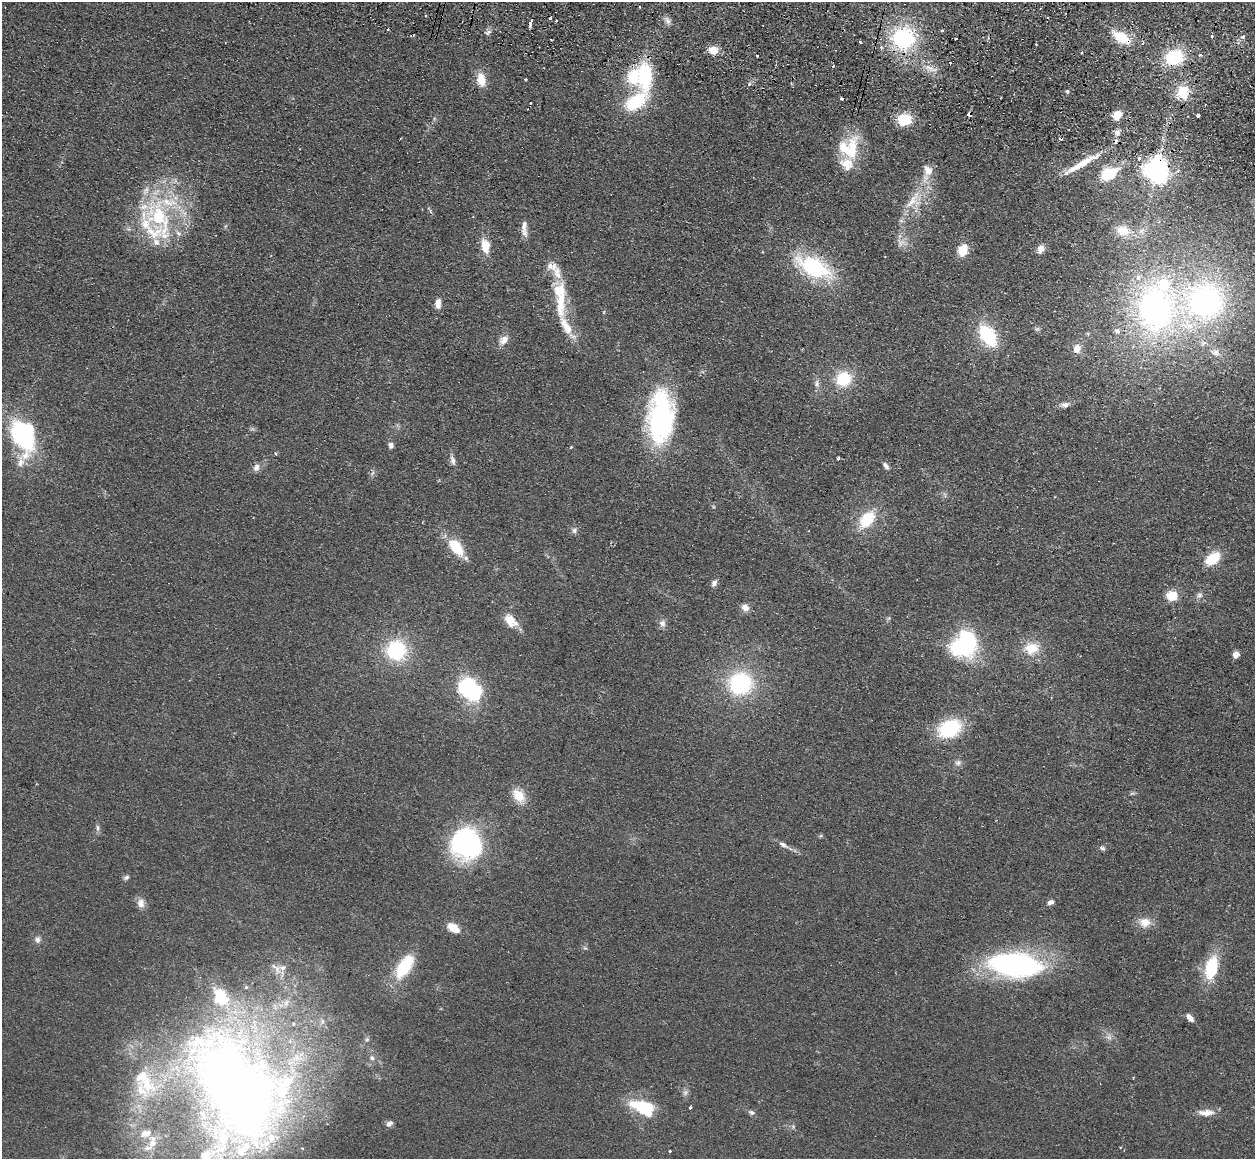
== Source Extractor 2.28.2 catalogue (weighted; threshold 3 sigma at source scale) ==
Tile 10 of 4 x 4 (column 2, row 3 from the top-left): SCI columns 1269-2521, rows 1494-2650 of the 5043 x 5143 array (HDU 1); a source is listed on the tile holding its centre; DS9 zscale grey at full resolution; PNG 1257 x 1161 px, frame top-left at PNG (2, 2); no overlay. Shown black and unused: <1% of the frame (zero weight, under 2 of 3 exposures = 3% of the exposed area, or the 3 px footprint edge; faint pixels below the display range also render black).
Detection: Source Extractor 2.28.2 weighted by HDU 2 'WHT'; one run over the whole footprint, this tile lists its part. Background 0.0726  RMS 0.0098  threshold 0.044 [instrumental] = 3 sigma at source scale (4.5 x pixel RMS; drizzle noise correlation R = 1.50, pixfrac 1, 0.05/0.05 arcsec/px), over >= 5 px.
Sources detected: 162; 1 too faint to see at this stretch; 3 inside a brighter object's white glare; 10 cosmic-ray / hot-pixel residue — not listed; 27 inside a brighter listed object's ellipse — not listed separately; the other 121 listed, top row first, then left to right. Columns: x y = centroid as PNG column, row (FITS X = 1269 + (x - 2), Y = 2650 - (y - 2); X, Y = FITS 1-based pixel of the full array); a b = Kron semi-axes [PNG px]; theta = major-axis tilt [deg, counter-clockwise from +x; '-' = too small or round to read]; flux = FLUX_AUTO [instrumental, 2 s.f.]
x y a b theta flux
639 7 3 2 - 1.5
668 21 9 7 -65 4.2
531 23 7 3 78 16
388 29 3 3 - 2.4
488 32 8 4 52 2.4
413 35 3 2 - 1.3
1243 36 5 5 - 3
1121 37 16 9 -32 38
1211 37 3 3 - 2.1
903 38 22 21 - 100
956 38 3 3 - 2.4
860 42 3 3 - 1.6
713 50 10 8 -6 12
1082 53 3 3 - 1.3
1200 55 4 3 - 1.8
757 56 3 3 - 2.1
1174 57 15 12 15 65
950 62 3 3 - 2.2
929 68 14 7 -25 7.8
645 76 23 13 -89 79
525 79 3 3 - 2.4
481 80 15 9 -81 15
749 84 5 4 - 2.7
1183 92 13 12 - 26
841 99 3 3 - 6.2
635 102 27 14 39 57
969 114 4 3 - 12
1117 115 9 7 49 14
1199 115 3 3 - 22
904 120 12 11 - 33
1117 133 8 7 - 4.3
851 149 40 16 71 39
1139 158 3 3 - 8.4
1084 162 43 9 29 22
1156 169 8 8 - 1000
928 170 15 11 -63 11
1109 174 18 11 26 37
913 201 31 19 51 31
159 217 51 33 -56 110
524 226 21 7 89 7.7
1123 231 16 12 -14 17
901 243 10 6 61 4.8
485 246 10 7 -79 23
1041 249 8 7 - 7.4
963 250 11 8 73 22
552 266 18 11 -17 11
813 267 35 17 -27 100
1205 301 48 40 3 240
560 303 42 12 89 35
438 304 13 7 88 6.8
1155 309 60 51 -86 300
1037 329 7 6 - 1.9
988 336 22 13 -58 63
504 340 12 8 42 8
1077 348 11 9 72 8.6
1215 353 14 9 -24 7
843 379 13 12 - 42
817 383 9 7 81 3.9
1065 405 13 6 6 4.6
660 417 59 28 87 160
22 436 35 19 -72 130
391 445 8 6 -82 3.4
571 447 4 3 - 0.79
276 453 4 4 - 1.4
838 458 3 3 - 2.6
453 461 13 6 -74 4.6
886 466 10 5 -54 3.3
256 467 10 8 70 5
867 520 22 14 50 35
422 522 3 3 - 0.89
574 530 7 7 - 3.2
456 547 16 8 -52 47
1213 559 14 9 40 32
714 583 9 6 65 4
1199 595 9 8 - 3.8
1172 596 10 9 - 20
745 608 10 8 -29 6.3
510 620 19 12 -59 15
662 623 10 8 -71 4.7
968 640 31 17 -75 74
1031 648 17 13 7 21
396 650 18 18 - 76
1236 655 5 5 - 13
740 683 23 21 8 98
470 689 23 16 -42 96
950 729 21 15 22 70
958 763 9 7 15 4
1132 793 7 4 20 1.5
518 795 16 12 -50 18
98 828 9 4 -89 2.5
821 836 6 4 -18 1.3
466 843 18 17 - 280
783 845 15 6 -31 5.1
1102 848 8 5 -17 2.2
126 877 8 6 33 2.4
1051 902 9 6 22 3.7
141 903 13 9 -84 6.9
1145 922 15 12 0 12
453 928 11 6 -34 19
37 940 9 7 -85 3.8
585 948 6 4 -41 1.6
1015 965 46 20 -5 260
404 967 27 12 57 49
1211 968 25 13 76 46
277 969 16 8 -69 7.9
286 1002 10 7 65 5.6
1190 1018 10 5 -47 6.2
322 1021 8 6 89 3.8
367 1039 6 5 - 1.7
372 1058 7 6 - 2.8
1133 1078 3 2 - 0.87
237 1089 150 85 -58 990
141 1090 29 21 -66 36
690 1108 3 3 - 4.2
647 1112 40 13 -32 44
752 1112 8 6 -31 2.7
1207 1113 18 9 8 10
389 1123 10 6 32 3.6
793 1127 6 5 - 1.9
152 1143 21 10 81 16
670 1151 3 3 - 3.8
Overlapping masked pixels (flux is a lower limit): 4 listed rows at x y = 1121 37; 903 38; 969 114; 1156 169
Unlisted compact peaks at least as high as the median listed source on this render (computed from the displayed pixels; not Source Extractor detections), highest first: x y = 1067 91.